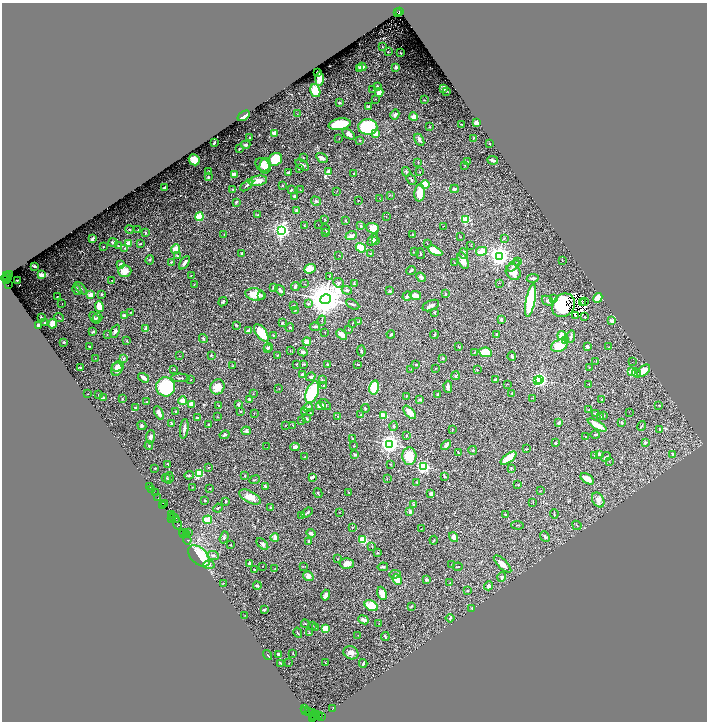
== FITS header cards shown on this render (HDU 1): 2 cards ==
NAXIS1  =                 1409
NAXIS2  =                 1439

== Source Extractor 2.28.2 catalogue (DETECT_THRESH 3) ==
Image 1409 x 1439 px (HDU 1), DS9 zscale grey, zoomed out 1/2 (1 PNG px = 2 x 2 image px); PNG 709 x 724 px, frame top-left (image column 1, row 1438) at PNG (2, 3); each listed source drawn as its Kron ellipse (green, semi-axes under 4 px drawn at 4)
Background 0.771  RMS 0.019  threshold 0.0565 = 3 sigma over >= 5 px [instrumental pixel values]
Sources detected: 575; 71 cannot appear on this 1/2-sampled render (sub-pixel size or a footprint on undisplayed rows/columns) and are neither listed nor drawn; of the other 504, the 500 brightest by FLUX_AUTO listed and drawn (4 fainter detections omitted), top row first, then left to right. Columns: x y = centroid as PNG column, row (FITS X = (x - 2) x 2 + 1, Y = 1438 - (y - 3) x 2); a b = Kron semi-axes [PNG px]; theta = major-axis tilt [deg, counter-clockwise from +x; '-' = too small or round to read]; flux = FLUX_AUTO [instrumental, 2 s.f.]
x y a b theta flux
399 11 4 2 - 710
397 12 2 1 - 130
382 47 2 2 - 1.3
388 52 2 2 - 1.6
400 53 2 1 - 2.7
362 67 4 3 - 25
396 67 3 2 - 13
360 68 3 2 - 7.9
318 72 4 2 - 5.1
319 79 7 4 88 25
377 86 3 2 - 4.6
443 88 3 3 - 6.1
373 89 2 1 - 0.97
315 91 7 5 -74 75
447 91 2 2 - 1.5
379 92 4 3 - 20
375 99 2 2 - 1.5
424 100 2 1 - 1.8
339 103 3 3 - 3.4
368 107 4 3 - 5.6
297 114 2 1 - 1.2
395 115 5 4 - 15
244 116 7 2 35 51
414 117 4 3 - 21
477 122 4 3 - 20
340 124 11 5 10 130
461 124 2 2 - 2.9
368 127 9 7 -2 360
430 127 2 2 - 1.7
274 133 2 2 - 72
349 134 7 4 -34 13
376 134 3 3 - 39
249 138 2 2 - 5.4
473 138 3 1 - 1.6
339 139 2 1 - 1.4
360 140 2 2 - 6.8
419 140 7 3 -61 9.6
214 143 3 2 - 5.7
490 144 2 2 - 2.2
246 145 4 3 - 6.8
239 149 2 2 - 2.7
303 157 2 1 - 1.8
322 158 6 3 -31 15
275 159 7 6 - 100
194 160 6 5 - 38
493 160 5 3 - 7.3
418 162 4 2 - 1.7
467 162 2 2 - 4.9
263 165 7 6 - 18
302 165 8 4 -34 7.8
265 166 8 6 82 34
465 166 3 2 - 1.4
299 168 3 2 - 2.5
208 172 3 3 - 4.6
289 172 3 2 - 11
329 172 4 4 - 25
406 172 5 2 - 5
419 172 2 2 - 1.5
354 173 2 2 - 1.4
235 175 4 4 - 35
208 177 3 2 - 3.6
411 180 5 2 - 4
258 181 9 5 10 29
247 185 8 3 43 6.1
283 185 2 2 - 1.7
425 185 5 4 - 76
164 187 3 2 - 5.7
232 189 2 2 - 2.3
454 189 4 3 - 8
291 190 4 3 - 4.2
301 190 3 2 - 1.3
337 191 2 2 - 1.2
420 193 8 5 86 55
390 195 3 3 - 1.9
294 197 4 3 - 8.3
380 199 2 1 - 1
358 200 2 2 - 1.4
316 201 5 4 - 4.2
236 202 3 2 - 5.3
297 211 4 3 - 10
258 215 2 2 - 6.7
199 217 4 3 - 95
386 217 2 1 - 0.98
466 219 3 3 - 200
325 220 3 2 - 1.5
346 220 3 2 - 2.5
318 225 2 1 - 2.4
305 226 3 3 - 2.1
361 226 3 3 - 5
443 226 2 1 - 0.91
373 228 6 5 - 35
129 229 4 3 - 3.5
326 229 5 2 - 2.3
138 230 2 2 - 1.6
282 230 4 3 - 1200
145 233 3 2 - 4.1
326 233 4 2 - 2.9
224 234 3 2 - 1.3
413 235 2 2 - 2.9
351 236 6 3 20 22
460 237 2 1 - 1.2
504 238 3 3 - 3.3
92 239 3 2 - 7.2
373 240 7 4 55 12
375 240 4 3 - 4.3
113 242 4 3 - 6.5
128 243 4 3 - 32
427 243 2 1 - 1.2
140 244 3 2 - 2.3
118 246 4 3 - 2.8
471 246 2 1 - 1
103 247 2 2 - 2.1
125 248 4 2 - 3
361 248 5 4 - 120
176 249 4 4 - 37
435 251 8 3 -29 54
481 251 5 4 - 50
414 252 3 2 - 2.6
241 254 2 2 - 4.4
370 254 2 2 - 1.6
420 254 5 1 - 1.9
463 254 5 3 - 4.8
177 256 3 3 - 5.2
339 256 3 2 - 1.2
499 256 4 4 - 2500
150 260 5 2 - 3.4
562 260 3 1 - 1.3
463 261 9 5 -68 37
171 262 3 2 - 4.1
517 262 3 2 - 2.1
184 263 7 3 55 14
454 263 2 1 - 1.3
121 264 4 2 - 6.7
34 266 3 2 - 5.4
513 266 7 3 40 8.3
310 269 6 4 23 62
411 270 5 2 - 6.5
125 271 7 6 - 27
513 272 8 7 - 40
9 274 4 2 - 280
6 275 2 1 - 97
41 275 2 2 - 81
191 275 3 2 - 2.7
329 276 3 2 - 1.6
421 277 5 3 - 11
6 278 5 2 - 570
8 278 2 1 - 300
533 278 6 3 8 7.2
7 280 2 2 - 240
17 280 2 2 - 2.7
112 280 2 1 - 2.1
339 283 5 4 - 7.3
354 283 4 2 - 3.6
499 283 2 1 - 0.96
194 284 3 2 - 1.6
304 284 2 1 - 0.99
8 285 3 2 - 240
295 286 4 3 - 5.5
273 287 2 2 - 8.4
81 288 8 3 -45 6.6
77 290 5 4 - 7.2
280 290 5 3 - 14
347 290 5 4 - 6.9
390 291 2 2 - 17
101 294 2 2 - 5.1
255 294 9 6 -11 59
446 294 3 2 - 3.1
90 295 4 4 - 21
262 295 3 3 - 4.7
415 295 6 3 -11 36
57 296 2 2 - 2.2
407 296 5 3 - 8.8
553 298 4 3 - 4.8
598 298 5 4 - 46
325 299 5 5 - 10000
531 300 17 4 79 240
548 301 7 4 -33 7.6
585 301 4 1 - 1.2
223 302 5 3 - 4.3
582 303 3 1 - 0.84
62 304 2 1 - 1.3
308 304 4 4 - 6.1
353 304 7 2 -29 4.7
294 305 4 2 - 2.2
563 305 12 10 49 260
99 306 5 3 - 65
431 306 9 5 23 11
295 310 2 2 - 1.5
130 312 2 2 - 1.2
435 312 2 2 - 10
575 315 2 1 - 5500
124 316 3 3 - 16
585 317 2 1 - 1.9
41 318 3 2 - 4.7
59 318 4 2 - 2
94 318 6 3 -50 5.6
98 318 5 3 - 6.6
501 319 3 2 - 8
322 320 5 1 - 2.7
612 321 4 3 - 11
358 322 3 1 - 1.7
45 323 3 2 - 2.9
282 323 4 3 - 3
353 323 3 2 - 1.4
52 324 5 3 - 42
237 325 3 3 - 2.7
38 326 4 2 - 12
315 327 5 2 - 2.9
290 328 4 2 - 3.1
145 329 4 3 - 13
348 330 3 2 - 2
115 331 7 4 62 8
248 331 3 3 - 9.2
93 332 4 2 - 7.3
325 332 2 1 - 1.1
261 333 10 5 -53 69
107 334 2 2 - 1.8
391 334 4 3 - 4.3
496 334 3 2 - 3.4
342 335 6 3 -41 18
434 335 4 3 - 3.8
562 335 4 3 - 44
273 336 4 2 - 2
571 336 6 3 77 5.9
203 338 4 3 - 5.6
127 341 2 2 - 2
307 341 4 3 - 20
565 341 4 3 - 14
64 342 2 2 - 2.5
89 346 3 2 - 3.4
559 346 8 6 22 95
269 347 4 3 - 5.8
458 347 4 2 - 2.4
587 347 3 2 - 10
609 347 2 2 - 1.7
267 348 4 3 - 4.3
290 351 3 1 - 1.5
361 351 5 3 - 4.9
303 352 5 3 - 9.9
474 352 2 1 - 2.1
486 352 6 4 -8 55
211 355 2 2 - 3.1
277 355 3 2 - 1.9
180 356 2 1 - 1
512 356 5 2 - 8.7
95 358 2 1 - 1.2
443 358 2 2 - 4.4
124 359 4 3 - 4.9
596 361 2 2 - 0.98
632 362 2 1 - 0.59
297 364 2 2 - 2.5
304 364 4 2 - 3.6
327 364 2 2 - 4.2
358 365 3 2 - 2.8
416 365 3 2 - 3.5
118 366 6 5 - 23
233 366 2 2 - 1.3
80 367 3 2 - 3.1
589 367 2 1 - 1.1
435 368 2 2 - 1.4
117 369 7 5 67 16
174 369 3 2 - 2.1
411 369 2 2 - 1.1
477 370 2 1 - 1.3
632 371 3 2 - 100
643 371 8 4 40 36
637 373 5 3 - 7.5
302 375 3 3 - 10
455 376 4 3 - 4.9
311 377 5 3 - 7.8
144 378 6 3 -35 20
180 378 9 2 -1 5.6
495 379 3 2 - 3.8
539 379 3 3 - 940
191 380 2 2 - 2.1
322 380 3 3 - 2.5
537 380 4 3 - 120
507 384 2 2 - 1.6
589 384 2 2 - 2.5
324 386 3 2 - 2.1
165 387 9 9 - 360
217 387 8 7 - 41
374 387 7 4 77 140
448 387 6 3 -90 10
279 388 3 2 - 1.1
312 392 11 6 68 190
512 393 2 2 - 5.3
88 394 2 1 - 0.92
98 394 2 2 - 1
253 394 2 2 - 1.2
437 394 4 3 - 4.5
406 396 3 2 - 2.3
103 398 2 2 - 2.1
532 398 2 2 - 1.4
122 399 3 2 - 1.3
249 399 3 2 - 5.5
420 399 3 2 - 4.1
602 399 2 2 - 3
182 401 4 4 - 22
147 402 3 2 - 3.2
192 404 4 3 - 24
238 404 2 2 - 7.4
325 404 7 3 -42 5.3
659 405 4 2 - 2.4
219 406 4 2 - 3.3
321 406 5 4 - 24
136 407 3 2 - 3.7
308 407 5 3 - 17
365 408 4 2 - 3.1
588 410 3 2 - 2.7
241 411 2 2 - 7
304 411 3 2 - 2.7
176 412 2 2 - 3.3
410 412 8 4 -47 35
629 412 2 1 - 3.1
159 413 7 3 -63 29
310 413 3 2 - 2.3
254 414 2 2 - 1.4
596 414 2 2 - 7.5
361 415 2 1 - 1.1
337 416 3 2 - 1.3
384 416 4 3 - 35
604 416 3 2 - 1.3
218 417 3 2 - 1.2
600 417 2 2 - 4.5
198 418 3 2 - 3
307 419 4 3 - 5.3
302 420 3 2 - 1.6
559 422 3 3 - 6.2
621 422 3 2 - 3.3
172 423 4 2 - 5.8
142 425 5 3 - 4.3
209 425 3 2 - 4.2
285 425 2 2 - 2
292 425 4 2 - 2
597 425 11 4 -31 62
394 426 5 3 - 5.5
641 426 5 2 - 2.7
184 429 10 4 82 13
659 429 3 2 - 2.2
452 430 3 1 - 2
246 431 5 3 - 7.8
225 435 5 3 - 6.4
406 435 3 3 - 2.9
595 435 4 2 - 3.1
585 436 2 2 - 2.2
150 437 7 4 82 10
352 439 2 2 - 1.3
555 443 2 2 - 4.7
645 443 2 2 - 21
390 444 4 3 - 2000
149 445 4 3 - 3.6
446 445 5 4 - 11
354 446 3 2 - 2.2
267 447 2 1 - 3.3
295 447 4 3 - 9.7
527 449 3 2 - 2.4
473 450 4 3 - 3.5
458 452 3 2 - 2
599 454 3 2 - 6.1
672 454 4 3 - 4.2
355 455 3 2 - 4.9
409 456 9 7 88 88
594 456 3 2 - 1.3
304 457 3 2 - 2.3
606 457 5 3 - 6.3
509 458 9 3 37 99
609 461 3 2 - 1.7
168 464 4 2 - 2.7
391 464 3 2 - 1.7
208 467 4 2 - 2.2
423 467 3 3 - 640
155 468 2 2 - 2.4
511 468 3 2 - 3
199 473 3 3 - 220
189 475 5 3 - 3.8
245 476 3 3 - 2.1
445 476 3 2 - 3.7
312 477 4 2 - 9.5
166 478 4 3 - 3.2
169 478 5 2 - 2.7
387 479 3 2 - 1.9
587 479 8 4 -34 32
254 480 5 2 - 2.3
417 482 2 2 - 2.9
518 485 2 2 - 2.7
265 486 3 2 - 13
150 487 3 1 - 130
192 487 3 2 - 1.2
210 488 2 2 - 3
152 490 2 1 - 29
540 491 2 2 - 1
349 492 2 2 - 0.97
155 493 4 2 - 110
318 493 5 2 - 2.7
431 493 3 3 - 14
250 497 12 5 -29 40
158 498 3 1 - 170
205 500 3 2 - 2
598 500 8 5 -62 22
226 501 3 2 - 3
533 502 3 1 - 1.3
165 504 3 1 - 91
163 505 2 1 - 44
413 505 3 3 - 2.2
218 508 4 2 - 2.5
271 508 3 2 - 4.4
339 512 3 2 - 1.2
410 512 3 3 - 9.6
307 513 6 2 39 5.9
171 514 3 2 - 110
505 514 3 2 - 2.9
554 514 5 2 - 3
302 515 2 2 - 3.6
172 518 3 1 - 210
174 518 6 1 -36 24
208 520 4 3 - 100
177 524 6 3 -64 950
517 525 6 2 -3 2.2
577 525 5 2 - 2.2
352 527 2 2 - 2.1
421 529 3 2 - 1.3
183 532 2 1 - 49
188 533 2 2 - 2.1
311 533 4 2 - 15
183 534 3 1 - 84
186 534 2 1 - 110
224 537 6 3 72 5.7
275 537 4 2 - 21
453 537 5 4 - 14
545 537 6 3 -49 7
187 540 4 1 - 120
363 540 4 4 - 64
434 540 4 2 - 2.1
309 541 3 2 - 5.8
262 544 7 4 -45 8.7
230 545 2 2 - 2
372 546 3 2 - 1.7
378 553 2 2 - 2.6
213 555 6 4 -4 8.1
199 556 13 8 -43 120
338 559 3 2 - 2.3
347 563 7 5 3 24
249 564 3 2 - 12
452 564 2 2 - 1.7
503 564 11 4 -44 27
209 565 5 3 - 6.7
263 566 2 1 - 1.2
303 566 3 2 - 1.6
383 567 5 3 - 5.5
458 567 4 2 - 2.3
275 568 2 1 - 1
254 570 2 2 - 1.9
395 574 6 3 3 5.1
308 576 5 4 - 16
502 577 5 3 - 6.4
397 579 5 4 - 44
426 580 3 2 - 8.3
223 583 4 2 - 1.9
450 583 4 2 - 2.2
257 586 4 2 - 7.1
489 586 5 4 - 16
467 591 3 2 - 2.2
382 593 7 4 -70 29
326 595 5 3 - 19
371 606 7 5 -30 88
412 606 4 2 - 2.7
472 608 3 2 - 2.7
264 610 3 2 - 5.2
245 615 3 2 - 1.2
450 618 4 3 - 5.5
363 620 5 3 - 15
305 624 4 2 - 2.5
379 624 2 1 - 1.2
312 626 4 2 - 2.1
315 628 3 2 - 1.2
325 629 4 4 - 64
298 633 5 2 - 3.1
309 633 3 2 - 3.2
358 635 2 1 - 0.95
385 636 4 2 - 3.6
293 653 2 1 - 1.9
351 653 7 6 - 18
279 654 4 2 - 9.6
268 655 5 1 - 2.9
281 663 3 2 - 6.5
289 663 2 1 - 1.5
325 663 3 2 - 1.6
363 663 4 2 - 6.5
304 709 2 1 - 16
332 709 2 1 - 38
306 711 2 1 - 120
309 712 3 1 - 130
313 713 3 2 - 210
317 714 3 1 - 220
319 715 2 2 - 160
313 716 2 1 - 120
315 716 3 2 - 290
321 717 2 1 - 94
313 719 3 1 - 150
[4 fainter detections neither listed nor drawn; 71 sub-pixel or undisplayed-footprint detections neither listed nor drawn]